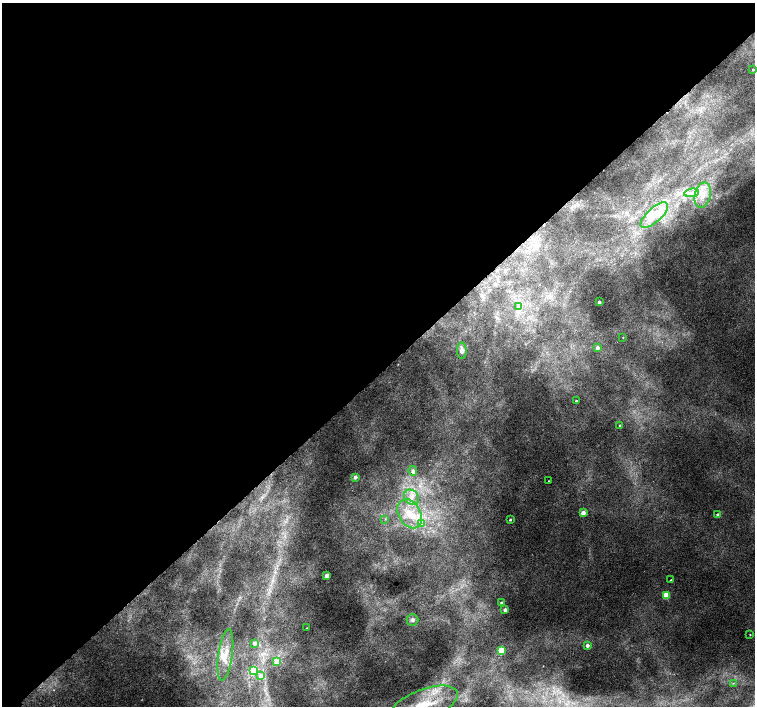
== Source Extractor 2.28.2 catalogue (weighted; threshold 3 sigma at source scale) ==
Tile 2 of 4 x 4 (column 2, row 1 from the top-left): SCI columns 1557-3062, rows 4487-5894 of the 6118 x 6093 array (HDU 1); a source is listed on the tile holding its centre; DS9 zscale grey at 2 x 2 block average (1 PNG px = mean of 2 x 2 image px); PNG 757 x 708 px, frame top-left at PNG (2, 3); each listed source drawn as its Kron ellipse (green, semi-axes under 4 px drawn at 4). Shown black and unused: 53% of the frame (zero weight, under 2 of 3 exposures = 3% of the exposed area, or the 3 px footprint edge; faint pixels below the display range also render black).
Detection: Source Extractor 2.28.2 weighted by HDU 2 'WHT'; one run over the whole footprint, this tile lists its part. Background 0.00525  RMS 0.0036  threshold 0.0162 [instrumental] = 3 sigma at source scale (4.5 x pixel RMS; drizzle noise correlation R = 1.50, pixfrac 1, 0.0396/0.0396 arcsec/px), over >= 5 px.
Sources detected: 40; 1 cosmic-ray / hot-pixel residue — neither listed nor drawn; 1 inside a brighter listed object's ellipse — not listed separately; the other 38 listed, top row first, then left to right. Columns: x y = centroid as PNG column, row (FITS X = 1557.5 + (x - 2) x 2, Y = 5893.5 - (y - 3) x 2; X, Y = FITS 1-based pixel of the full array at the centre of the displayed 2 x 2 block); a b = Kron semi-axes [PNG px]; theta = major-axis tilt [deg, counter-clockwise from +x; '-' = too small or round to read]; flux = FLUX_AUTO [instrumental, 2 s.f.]
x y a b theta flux
753 69 3 2 - 0.67
692 193 7 4 8 4
703 195 13 8 76 10
654 215 17 7 43 12
599 302 2 2 - 2.7
519 306 4 2 - 1.1
623 337 2 2 - 0.44
597 348 3 3 - 4.1
462 351 8 5 -87 3
576 401 2 2 - 1.4
620 425 2 2 - 0.91
413 471 5 3 - 2.5
355 477 3 3 - 3.7
548 481 2 2 - 0.44
411 497 8 6 -47 5.3
583 513 3 3 - 12
409 514 15 11 -61 18
718 515 2 2 - 4.1
385 519 2 2 - 0.62
510 520 2 2 - 1.3
421 524 4 2 - 1
327 575 2 2 - 9.9
670 580 2 2 - 0.83
666 595 3 3 - 29
501 603 2 2 - 2
505 610 2 2 - 4.4
412 620 6 5 - 2.4
307 628 2 2 - 0.29
750 635 2 2 - 0.47
254 643 3 2 - 7.7
587 645 3 2 - 3.6
501 651 3 3 - 39
225 655 26 7 82 12
277 662 3 3 - 12
253 671 3 3 - 54
260 676 4 4 - 4.4
733 683 3 2 - 0.72
424 705 35 15 21 39
Isophote crosses this tile's border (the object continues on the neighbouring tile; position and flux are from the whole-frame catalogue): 1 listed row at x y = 424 705
Diffuse or blended objects may show on this block-average render without a row.